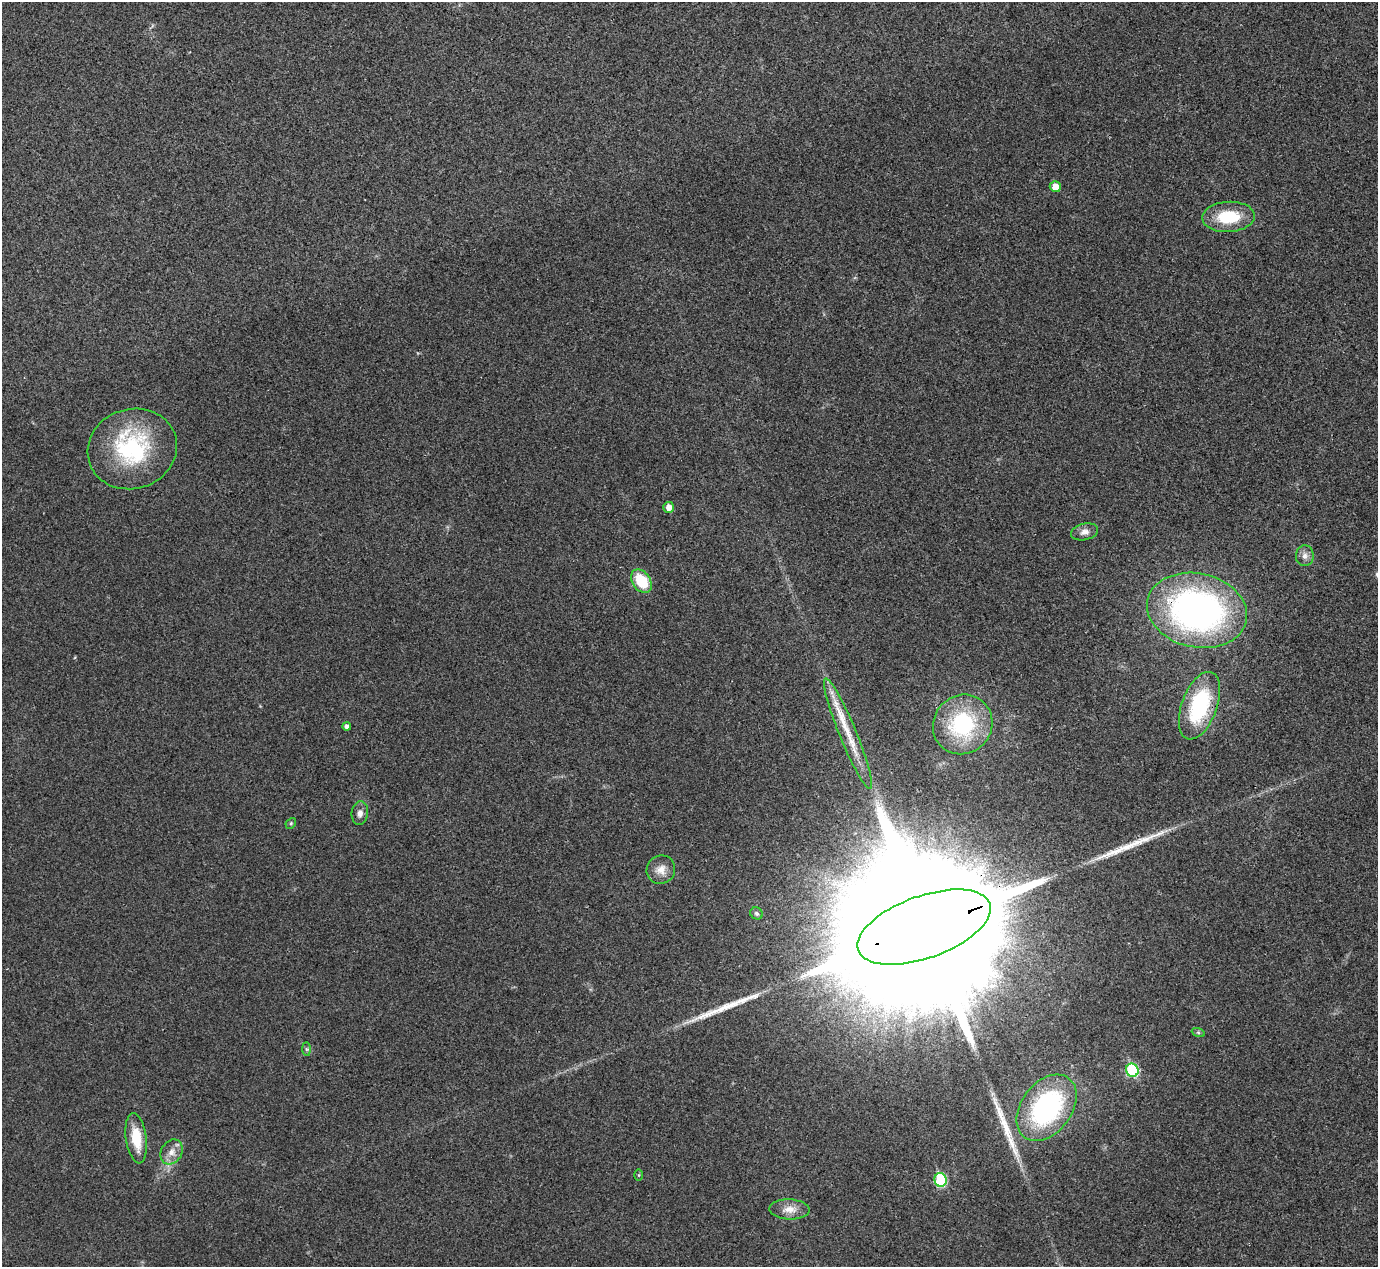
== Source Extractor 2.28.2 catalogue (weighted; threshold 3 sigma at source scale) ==
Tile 10 of 4 x 4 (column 2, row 3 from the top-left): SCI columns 1382-2757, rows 1423-2687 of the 5517 x 5505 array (HDU 1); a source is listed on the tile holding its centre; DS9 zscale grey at full resolution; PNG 1380 x 1269 px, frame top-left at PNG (2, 2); each listed source drawn as its Kron ellipse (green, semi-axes under 4 px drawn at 4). Shown black and unused: <1% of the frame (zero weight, under 3 of 4 exposures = <1% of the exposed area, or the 3 px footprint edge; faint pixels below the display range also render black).
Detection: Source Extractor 2.28.2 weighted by HDU 2 'WHT'; one run over the whole footprint, this tile lists its part. Background 0.0197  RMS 0.0059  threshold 0.0265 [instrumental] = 3 sigma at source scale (4.5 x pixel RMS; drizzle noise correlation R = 1.50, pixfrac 1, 0.05/0.05 arcsec/px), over >= 5 px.
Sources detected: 30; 3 long thin detections or spike segments (spike, bleed or trail) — neither listed nor drawn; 1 inside a brighter listed object's ellipse — not listed separately; the other 26 listed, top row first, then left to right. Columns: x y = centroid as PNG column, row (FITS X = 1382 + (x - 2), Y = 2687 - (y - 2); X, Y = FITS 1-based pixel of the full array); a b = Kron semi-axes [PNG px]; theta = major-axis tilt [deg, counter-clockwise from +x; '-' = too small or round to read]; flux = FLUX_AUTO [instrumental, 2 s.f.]
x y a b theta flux
1055 187 5 5 - 6.6
1228 217 26 15 3 25
132 449 45 40 17 66
669 507 5 5 - 4.2
1085 532 14 8 13 3.4
1305 556 10 9 - 3
641 581 13 9 -55 20
1197 610 50 37 -12 210
1199 706 35 17 70 52
963 724 31 29 46 57
347 726 4 4 - 2
848 734 59 8 -68 19
360 813 12 8 83 3.1
291 823 6 4 47 0.85
661 870 14 14 - 6.2
756 913 6 5 - 1.2
924 927 70 31 20 89000
1198 1032 6 4 -19 0.84
307 1049 7 4 -89 1.1
1132 1070 7 6 - 44
1047 1108 37 25 53 96
136 1138 25 10 -82 16
172 1152 13 10 59 5.2
639 1175 5 4 - 0.64
941 1180 7 6 - 41
789 1209 20 10 -2 6.3
Overlapping masked pixels (flux is a lower limit): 2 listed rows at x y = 1197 610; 924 927